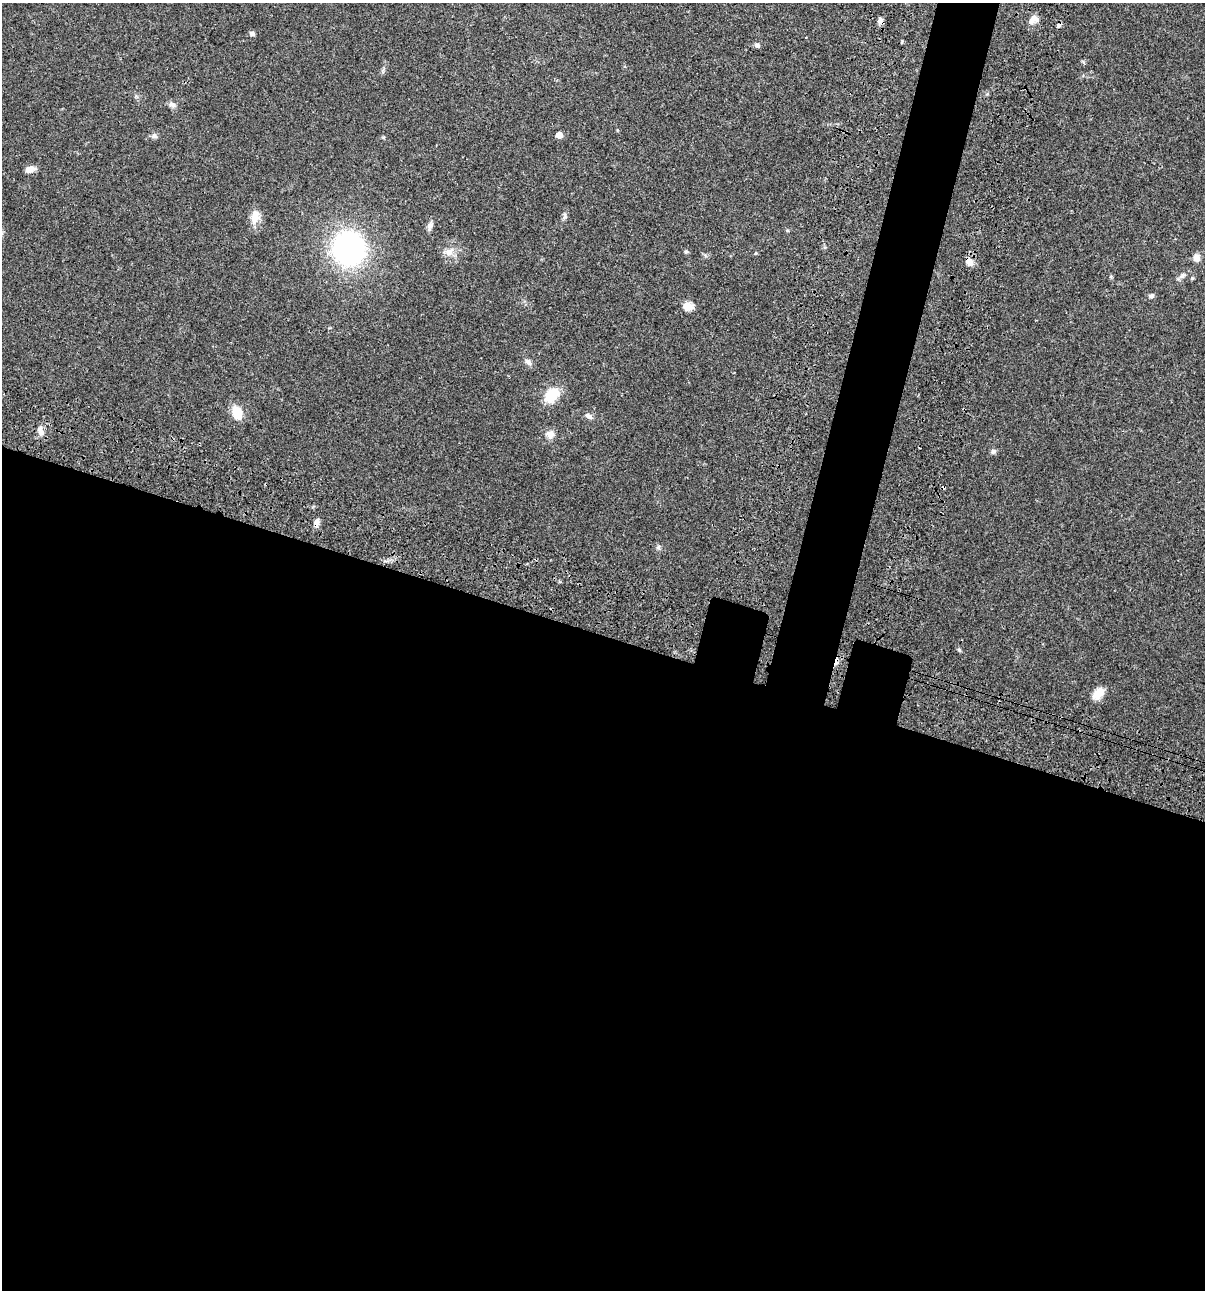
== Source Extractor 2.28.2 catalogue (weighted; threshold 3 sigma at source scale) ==
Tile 14 of 4 x 4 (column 2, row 4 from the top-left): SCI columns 1437-2639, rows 120-1407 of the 5404 x 5390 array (HDU 1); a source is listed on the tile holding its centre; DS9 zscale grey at full resolution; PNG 1207 x 1292 px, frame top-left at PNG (2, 3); no overlay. Shown black and unused: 54% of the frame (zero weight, under 3 of 4 exposures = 9% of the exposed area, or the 3 px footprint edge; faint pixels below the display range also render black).
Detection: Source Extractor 2.28.2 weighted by HDU 2 'WHT'; one run over the whole footprint, this tile lists its part. Background 0.0472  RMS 0.0054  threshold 0.0242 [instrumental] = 3 sigma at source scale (4.5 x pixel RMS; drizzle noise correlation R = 1.50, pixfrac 1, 0.05/0.05 arcsec/px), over >= 5 px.
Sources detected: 32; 3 cosmic-ray / hot-pixel residue — not listed; the other 29 listed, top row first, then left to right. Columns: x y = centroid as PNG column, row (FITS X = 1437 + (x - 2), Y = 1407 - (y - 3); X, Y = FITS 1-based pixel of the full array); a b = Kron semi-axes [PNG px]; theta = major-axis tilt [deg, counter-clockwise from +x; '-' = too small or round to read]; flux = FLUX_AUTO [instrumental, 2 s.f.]
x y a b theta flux
1034 19 13 9 31 3.5
880 21 8 6 74 2
252 33 5 5 - 1.6
757 45 7 5 -42 1.2
172 105 9 7 -32 1.9
559 135 5 5 - 4.7
154 136 8 7 - 1.4
30 169 10 6 15 3.8
255 217 18 11 76 5.2
430 226 13 6 77 2
348 249 24 22 -68 110
686 251 6 5 - 0.8
449 252 15 10 5 4.1
1196 258 8 8 - 3.2
969 262 10 8 -66 3.4
1182 276 11 6 39 1.8
1192 278 4 4 - 0.54
1151 296 7 5 10 1.2
687 306 12 10 -20 3.9
528 362 10 7 -39 1.8
552 395 16 11 41 13
237 413 15 10 -70 8.9
589 416 10 6 -29 1.7
40 431 12 7 -72 2.7
550 434 11 10 - 3
993 451 7 6 - 1.2
316 523 10 6 77 2.4
959 650 6 4 -45 0.69
1098 693 15 9 51 6.2
Overlapping masked pixels (flux is a lower limit): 2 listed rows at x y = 880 21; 316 523
Unlisted compact peaks at least as high as the median listed source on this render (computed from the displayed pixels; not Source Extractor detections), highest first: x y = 658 547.